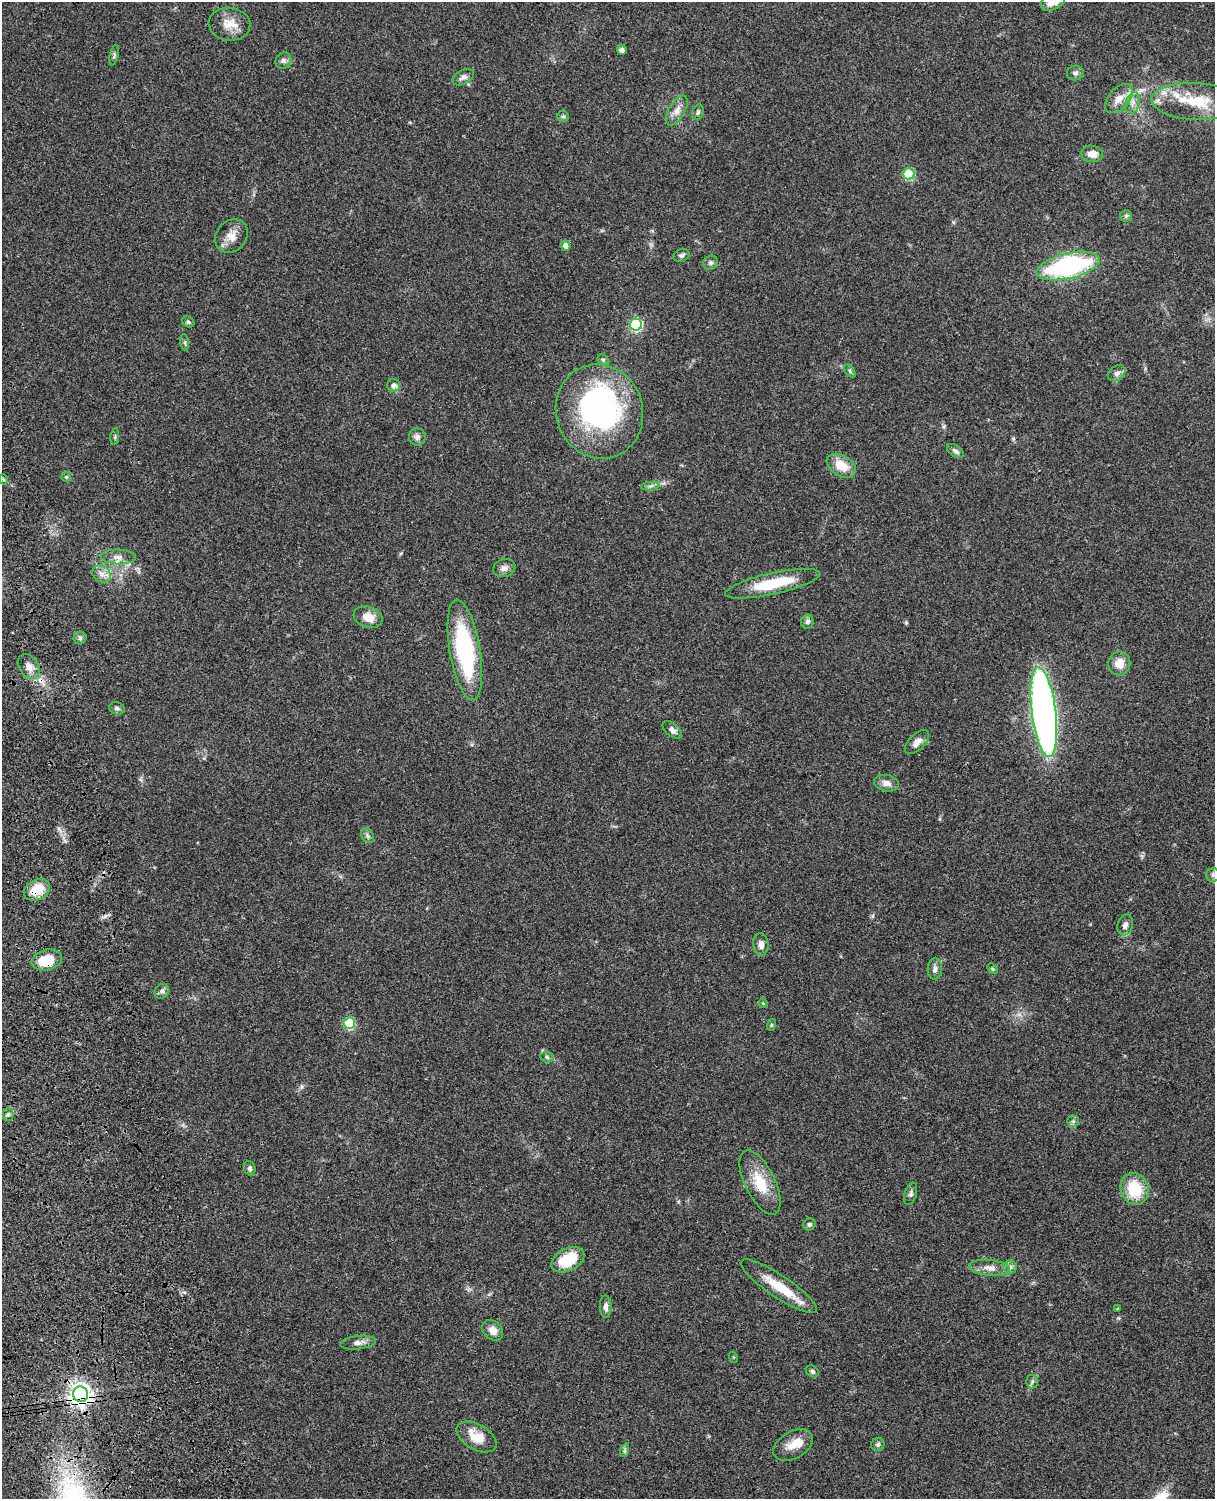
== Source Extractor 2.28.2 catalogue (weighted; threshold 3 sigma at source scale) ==
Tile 7 of 4 x 3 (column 3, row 2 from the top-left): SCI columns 2546-3758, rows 1773-3269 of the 5090 x 4927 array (HDU 1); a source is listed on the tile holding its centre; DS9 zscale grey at full resolution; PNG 1217 x 1501 px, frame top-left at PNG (2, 2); each listed source drawn as its Kron ellipse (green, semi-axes under 4 px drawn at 4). Shown black and unused: <1% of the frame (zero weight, under 3 of 4 exposures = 6% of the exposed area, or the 3 px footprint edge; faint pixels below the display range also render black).
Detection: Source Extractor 2.28.2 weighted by HDU 2 'WHT'; one run over the whole footprint, this tile lists its part. Background 0.0756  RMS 0.0057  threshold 0.0257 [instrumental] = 3 sigma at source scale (4.5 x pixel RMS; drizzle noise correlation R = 1.50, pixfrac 1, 0.05/0.05 arcsec/px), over >= 5 px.
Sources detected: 93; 2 inside a brighter object's white glare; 1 cosmic-ray / hot-pixel residue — neither listed nor drawn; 3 inside a brighter listed object's ellipse — not listed separately; the other 87 listed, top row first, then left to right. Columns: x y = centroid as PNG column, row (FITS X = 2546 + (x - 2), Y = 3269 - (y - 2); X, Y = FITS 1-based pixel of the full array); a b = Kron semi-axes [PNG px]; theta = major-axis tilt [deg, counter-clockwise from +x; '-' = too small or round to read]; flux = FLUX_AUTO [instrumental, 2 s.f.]
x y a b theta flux
1053 2 13 8 24 7.4
229 24 21 16 -6 8.8
622 50 5 4 - 2.4
114 55 10 4 77 1.2
283 61 8 7 - 1.9
1075 73 8 7 - 1.8
463 77 11 7 29 2.5
1119 99 17 10 48 6.7
1195 101 44 18 -3 22
1133 103 11 7 75 3.1
677 110 17 8 60 4.5
698 112 8 5 71 1.3
563 116 6 5 - 1
1092 154 11 8 -9 5
909 174 5 5 - 34
1126 216 6 5 - 0.99
231 236 18 15 49 6.8
565 246 5 5 - 2.2
681 255 8 6 19 1.5
710 263 7 6 - 1.6
1068 266 32 12 13 87
188 322 6 5 - 1
636 325 6 6 - 74
185 342 8 4 -83 1.1
603 360 6 5 - 0.98
850 371 8 4 -54 1
1117 373 9 7 40 2.5
394 385 6 6 - 1.9
599 411 48 43 -72 120
115 437 8 3 85 0.82
417 437 8 8 - 2.2
955 451 9 5 -33 1.8
841 466 16 10 -30 11
66 477 5 4 - 0.64
3 479 5 3 - 0.65
650 486 9 3 5 1.4
118 557 18 7 -2 4.1
504 568 11 9 18 3
102 574 10 8 -34 3.3
773 584 48 10 13 24
368 617 15 10 -19 7.1
807 622 7 6 - 1.8
80 638 6 6 - 1.3
465 650 51 15 -80 68
1119 663 12 11 - 7
29 666 13 9 -55 4
117 708 8 6 -18 1.4
1044 712 45 12 -83 340
672 730 11 6 -41 2.4
917 742 15 8 45 3.6
886 783 13 8 -12 3.7
367 836 8 5 -57 1.5
1213 875 7 7 - 1.7
37 890 14 10 26 13
1125 925 10 7 73 2.9
761 944 11 7 -85 3.3
47 960 15 10 14 15
935 969 10 7 85 2.3
992 969 6 4 -45 0.79
162 991 8 7 - 1.7
763 1003 5 3 - 0.52
349 1023 6 5 - 37
771 1025 6 4 72 0.66
547 1057 7 5 -8 1.2
8 1115 6 5 - 1.2
1073 1121 5 5 - 1.1
250 1168 7 5 -71 1.7
760 1182 35 15 -64 16
1135 1189 16 13 -65 21
911 1194 11 6 73 1.7
809 1224 6 6 - 1.2
568 1260 17 11 27 20
1010 1267 7 7 - 1.7
990 1268 20 8 -6 4.9
779 1286 45 11 -34 17
606 1307 11 6 -90 2.6
1117 1309 4 3 - 0.6
493 1330 11 9 -45 4.7
358 1343 18 6 7 3.1
733 1357 5 3 - 0.49
812 1371 7 5 -34 1.3
1032 1381 7 5 89 1.2
80 1394 7 7 - 440
477 1437 22 12 -30 10
878 1444 7 6 - 1.4
793 1445 21 13 29 7.8
625 1450 7 4 72 0.94
Overlapping masked pixels (flux is a lower limit): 3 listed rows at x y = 37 890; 47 960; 80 1394
Isophote crosses this tile's border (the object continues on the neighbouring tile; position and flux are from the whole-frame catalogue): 1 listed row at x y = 1053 2